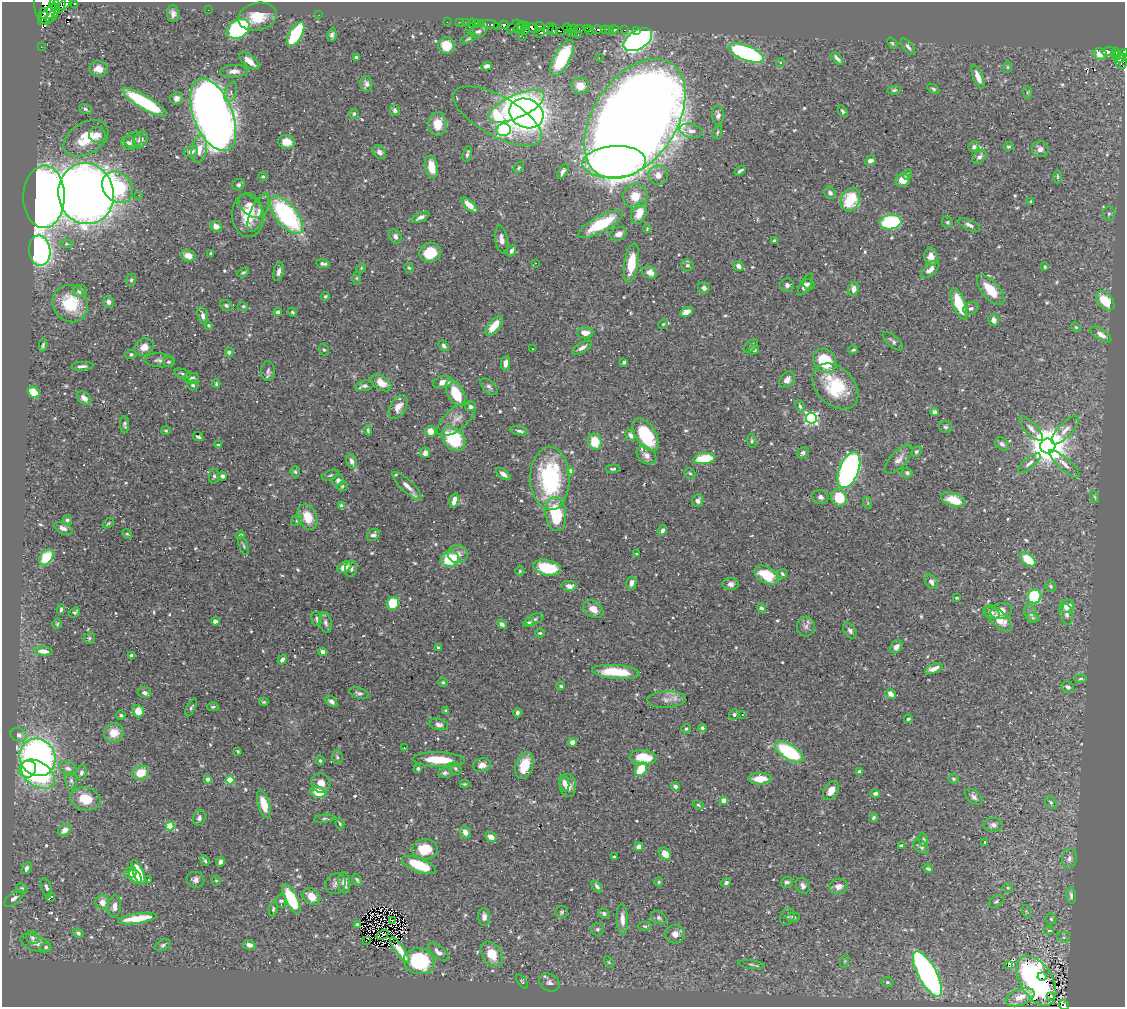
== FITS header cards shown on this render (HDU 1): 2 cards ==
NAXIS1  =                 1123
NAXIS2  =                 1005

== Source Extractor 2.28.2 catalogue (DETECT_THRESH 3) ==
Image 1123 x 1005 px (HDU 1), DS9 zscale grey, 1 PNG px = 1 image px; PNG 1127 x 1009 px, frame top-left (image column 1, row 1005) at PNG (2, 2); each listed source drawn as its Kron ellipse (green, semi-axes under 4 px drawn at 4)
Background 0.272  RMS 0.0094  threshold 0.0282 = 3 sigma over >= 5 px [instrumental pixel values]
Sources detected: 632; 1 with non-positive FLUX_AUTO (blend fragments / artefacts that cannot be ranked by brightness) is neither listed nor drawn; of the other 631, the 500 brightest by FLUX_AUTO listed and drawn (131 fainter detections omitted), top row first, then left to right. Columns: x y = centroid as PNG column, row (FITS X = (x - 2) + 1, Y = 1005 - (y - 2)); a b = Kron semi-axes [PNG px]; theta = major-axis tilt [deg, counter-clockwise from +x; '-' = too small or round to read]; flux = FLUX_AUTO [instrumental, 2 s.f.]
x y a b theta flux
54 3 7 4 81 720
59 4 11 6 71 1100
65 4 7 4 55 2200
75 4 3 3 - 76
45 6 19 10 -82 1200
208 10 2 2 - 1.3
43 13 5 3 - 190
48 14 13 5 48 960
173 14 8 6 -87 2.7
319 15 2 2 - 1.9
52 16 9 4 53 390
257 17 19 13 14 18
447 22 2 2 - 4
459 22 3 2 - 0.89
465 22 2 2 - 3.3
472 23 4 2 - 8.6
476 23 3 2 - 16
481 24 3 2 - 6.9
490 24 8 3 -8 120
504 25 4 3 - 230
498 26 3 3 - 92
522 26 5 2 - 77
540 26 5 3 - 180
469 27 3 2 - 33
513 27 8 3 50 17
567 27 4 3 - 100
519 28 6 4 44 140
526 28 6 3 70 200
533 28 6 4 -35 330
548 28 6 4 44 110
573 28 3 2 - 10
587 28 3 2 - 8.4
238 29 12 9 32 86
553 29 6 4 79 110
570 29 4 3 - 38
579 29 3 3 - 11
597 29 5 3 - 79
614 29 4 3 - 22
589 30 4 3 - 9.3
605 30 3 3 - 15
609 30 4 3 - 6.4
625 30 3 2 - 8.7
636 30 3 3 - 2.7
478 31 9 6 12 2
561 31 4 2 - 50
572 32 3 3 - 27
540 33 5 3 - 150
296 34 13 6 59 54
578 34 3 2 - 5.7
332 35 7 4 80 1.9
523 37 2 2 - 1.4
468 39 9 4 25 1
638 40 16 9 32 220
892 43 6 4 -48 0.93
446 46 8 8 - 12
41 47 2 2 - 2.6
908 47 10 4 -53 1.9
1109 51 7 4 4 82
1116 52 4 3 - 40
746 53 19 7 -21 110
1100 54 7 6 - 8
1123 54 5 3 - 180
1116 56 4 2 - 40
356 57 4 3 - 1.1
562 58 20 8 61 40
599 58 2 2 - 5.3
837 58 7 3 -48 2.1
1120 58 6 3 30 130
249 61 12 5 -40 7.1
1121 62 7 5 -76 180
781 63 4 4 - 1.3
487 66 5 4 - 3.5
1007 67 6 4 90 0.84
98 69 9 7 -5 4.9
234 71 14 6 2 4.2
978 77 12 4 -68 5.3
366 84 8 6 -87 2.6
580 86 9 8 - 6.3
933 89 6 3 -32 1
894 90 6 4 11 1
231 92 10 5 70 2.3
1027 92 6 4 88 0.83
177 98 6 6 - 3
144 102 26 6 -31 53
516 106 30 11 24 140
85 109 6 5 - 1.4
395 110 6 5 - 1.4
842 111 6 4 -58 1.5
526 113 17 14 -24 360
354 114 5 5 - 1.3
213 115 38 19 -68 950
718 115 9 6 -87 2.6
497 116 49 20 -29 41
635 119 66 41 56 2600
437 124 12 9 88 12
503 130 7 6 - 81
691 131 11 7 -12 3.1
717 132 7 4 71 1
97 135 8 7 - 3.8
86 138 24 15 31 18
133 140 9 7 12 3
140 140 9 6 65 4.3
286 142 8 7 - 8.5
129 143 7 7 - 2.1
974 147 5 5 - 2
1008 147 5 4 - 0.89
199 149 14 7 81 7.1
1040 149 8 7 - 3.3
191 151 7 5 21 3.4
379 152 8 5 -47 2.8
467 154 8 3 74 1.5
979 157 8 5 47 2.3
870 160 6 5 - 2.8
614 162 32 16 4 180
432 167 11 6 -79 11
519 168 6 4 52 0.93
563 171 8 4 57 2.3
740 171 6 3 34 1.2
907 174 5 4 - 1
658 175 10 9 - 4.3
263 176 4 4 - 0.94
1057 176 7 3 -89 0.82
903 180 7 6 - 8.1
238 185 6 5 - 1.4
118 187 17 14 -45 44
830 193 6 5 - 2.1
86 194 31 27 -77 840
138 195 2 2 - 6.8
635 196 12 12 - 11
44 197 31 20 89 880
850 200 12 9 66 26
1031 201 3 3 - 0.97
469 205 10 4 -42 7.7
250 206 14 9 -43 6.8
258 213 21 7 67 5.7
639 213 11 7 68 11
1109 214 7 5 85 1.5
248 215 22 16 -86 19
286 215 23 10 -51 110
420 217 10 4 26 2.8
890 222 11 7 8 70
947 222 6 5 - 1.2
601 224 25 8 28 34
969 225 11 5 -25 2.6
216 226 6 5 - 4.3
647 229 4 3 - 1.5
619 234 8 6 22 3.9
395 236 7 6 - 2.2
501 239 14 6 -81 3.5
774 241 4 3 - 1.1
66 244 6 4 -4 0.93
40 250 15 10 -82 190
512 251 6 4 68 2.1
430 252 11 9 14 21
211 254 4 3 - 1.4
188 256 7 5 -14 5.8
931 257 9 6 -84 6.6
535 263 3 3 - 1.4
631 263 20 7 81 18
323 264 7 3 -9 1.5
687 265 6 6 - 1.8
739 266 5 4 - 3.1
1045 267 3 3 - 1
361 268 5 4 - 0.83
409 268 5 4 - 0.82
930 269 11 5 44 4.4
279 271 10 5 79 2.8
243 272 6 4 30 1.1
650 272 8 6 -20 4.8
357 278 6 4 -90 1.1
131 280 6 4 71 1.2
809 284 6 5 - 1.7
787 285 7 6 - 2.1
806 285 12 5 59 3.1
704 288 6 5 - 2.1
853 289 7 5 80 3.2
991 290 18 8 -49 18
80 291 7 6 - 3.4
325 296 4 4 - 1.1
1105 301 11 7 -48 17
109 302 6 5 - 3
70 304 19 17 -55 26
959 304 16 6 -69 25
226 305 7 5 -33 1.4
243 306 5 4 - 0.89
971 308 8 6 19 2
278 312 4 4 - 2.2
292 312 5 4 - 0.96
686 312 7 4 24 5.9
203 316 9 5 -75 2.7
993 320 6 5 - 2.8
663 324 5 4 - 0.81
209 325 4 3 - 0.82
494 326 12 5 51 13
1076 327 5 4 - 0.88
585 333 8 5 -2 5.5
1101 335 12 5 -33 4.8
893 341 13 5 -41 1.8
43 345 6 3 79 1.1
444 346 6 4 -50 1.5
751 346 8 4 44 1.2
144 347 10 8 30 6.1
582 348 11 4 31 2.9
533 349 3 2 - 1.3
324 350 6 5 - 0.99
754 350 5 4 - 1.7
853 350 5 4 - 1
229 352 4 4 - 2.6
131 354 5 4 - 1.2
160 360 15 7 -3 3.3
825 361 13 10 -46 30
168 362 6 5 - 1.2
624 362 4 3 - 1.2
505 363 7 4 81 3.1
82 366 11 4 4 2.4
268 371 10 7 89 2
183 374 8 4 -22 1.5
191 378 7 5 -1 2.3
787 380 9 6 51 4.5
443 382 10 5 13 5.1
381 383 11 7 -32 8.2
216 384 4 3 - 0.92
193 385 5 5 - 1.2
365 386 9 5 13 1.7
835 386 26 18 -45 34
489 387 10 6 -46 1.9
34 392 6 5 - 17
456 393 14 8 -61 20
84 398 8 5 -39 4.3
800 406 6 4 -68 1.2
398 407 13 7 60 5.6
470 407 5 4 - 2.3
935 412 4 4 - 2.7
811 418 5 5 - 130
457 419 24 10 40 7.5
125 424 8 4 -86 1.5
945 427 6 5 - 1.3
1031 428 16 6 -47 3.7
368 430 5 3 - 1
1065 430 18 7 47 5.2
166 431 4 4 - 0.85
430 431 5 5 - 6.7
520 431 9 4 -11 1.7
630 435 6 4 -60 2.1
646 435 18 10 -56 37
198 437 5 3 - 1.4
454 439 13 10 -48 39
752 441 7 4 -82 1.1
595 442 8 6 -76 15
1002 444 8 6 -43 2.4
218 445 3 3 - 1.2
1048 446 7 7 - 2100
916 452 6 4 46 1.2
425 453 5 5 - 3.7
803 453 6 5 - 1.6
646 455 11 8 -36 4.2
704 458 11 5 7 26
899 459 18 8 47 4.4
351 461 7 5 -74 2.7
1029 463 14 5 40 2.7
1064 464 19 6 -42 4.9
613 469 7 3 2 1.1
849 470 19 9 68 250
571 471 4 4 - 9.8
295 472 6 4 -83 1.1
690 473 6 5 - 0.98
907 473 5 4 - 1.3
503 474 8 4 -37 3.5
330 475 9 4 24 1.1
214 476 7 5 82 1.3
222 476 4 3 - 1.7
550 479 31 19 -89 80
338 480 6 5 - 2.3
342 486 5 4 - 0.95
407 486 20 6 -43 5
820 497 8 7 - 2.3
1095 497 6 4 -70 0.87
839 498 9 7 -67 19
953 500 13 6 -18 14
454 501 7 4 76 4.8
698 501 6 5 - 2.6
868 503 6 4 -72 0.88
341 506 4 3 - 5.4
556 514 17 10 -83 34
307 517 13 9 -66 12
67 520 5 4 - 1.3
297 520 6 5 - 1.1
108 523 6 3 38 0.89
63 528 10 5 -25 2.6
662 530 5 4 - 2.6
127 534 5 4 - 0.87
240 535 4 3 - 0.92
373 535 7 5 42 2.1
243 546 9 3 -71 0.96
458 554 10 9 - 5.1
637 554 4 3 - 1
46 557 9 6 52 21
450 559 9 8 - 25
1028 559 9 5 -39 17
344 567 7 5 25 5.9
547 568 14 7 -12 25
351 569 8 6 86 1.9
520 571 4 4 - 0.79
782 574 5 4 - 1.3
766 575 13 8 -30 20
931 582 8 5 -51 2.9
631 583 6 5 - 3.5
731 584 8 6 2 2.5
569 586 8 5 0 3.4
1051 586 6 5 - 1.6
1034 596 7 6 - 40
956 598 3 3 - 0.88
393 603 6 6 - 19
1067 606 7 6 - 6.6
761 608 5 4 - 1.7
61 609 5 3 - 1.2
593 609 11 7 -33 6.2
1001 611 11 8 16 5.7
75 612 6 3 43 1.3
991 613 8 5 -18 2.1
1031 614 9 6 -68 2.2
1067 614 10 6 -82 2.3
1033 618 6 4 -18 0.89
317 619 7 5 -81 1.5
534 619 10 5 24 1.8
999 619 17 8 -45 14
215 621 4 4 - 3.5
529 622 6 4 28 1.4
325 623 10 6 -78 2.2
57 624 4 4 - 0.8
502 624 5 4 - 2
806 626 10 9 - 3
850 631 9 5 -53 2.3
540 633 5 3 - 0.99
89 638 5 5 - 1.1
896 647 7 5 52 3.7
438 648 4 3 - 1.6
43 651 9 4 -4 4.6
322 652 4 4 - 3.2
131 655 4 4 - 1.4
282 660 5 4 - 2.3
934 669 9 4 22 4.7
616 672 24 7 -4 21
1080 679 6 3 7 0.88
443 682 5 4 - 0.9
561 686 4 3 - 1
1068 687 6 5 - 2
145 693 6 5 - 2.4
359 693 10 5 -17 1.8
890 694 5 4 - 3.3
666 699 20 8 3 5.5
331 701 7 4 -41 2.4
264 702 4 3 - 0.96
191 707 10 4 62 1.2
213 707 6 4 2 1
446 710 4 3 - 0.98
138 711 6 5 - 8.2
517 713 4 3 - 1.7
734 714 5 5 - 1.4
121 715 5 4 - 1.2
742 715 3 2 - 0.99
908 719 4 3 - 0.95
439 724 9 5 -11 2.4
702 728 4 4 - 1.6
686 729 5 4 - 1
114 733 10 9 - 9.3
19 735 8 6 -21 3.2
572 742 5 4 - 2.7
404 748 3 2 - 1.1
238 751 3 3 - 0.94
789 752 16 7 -32 53
38 757 19 17 -57 240
337 757 6 5 - 1.1
643 757 13 7 -4 17
439 760 26 7 -2 22
320 761 5 4 - 0.94
482 765 9 6 11 4.7
524 765 14 8 71 14
27 769 9 8 - 33
68 769 9 7 -31 2.9
418 769 4 4 - 1.6
455 769 7 5 -46 1.3
641 769 7 5 57 19
859 771 4 4 - 1.1
81 773 7 5 79 2.1
141 773 9 6 21 13
445 773 7 5 5 1.6
38 774 19 12 -34 66
208 779 4 3 - 4.2
760 779 11 6 3 11
953 779 5 5 - 1.1
230 780 4 4 - 26
71 781 9 6 -78 1.9
321 783 10 9 - 5.4
564 783 8 5 -80 2.8
465 784 5 3 - 0.8
568 785 11 8 -86 6.6
675 786 4 4 - 2.4
831 791 10 7 59 5.2
318 792 8 5 -18 13
875 794 5 4 - 2.1
974 797 10 6 -42 2.5
85 799 15 11 -16 14
724 800 4 4 - 7.7
1051 802 7 5 -49 1.5
264 804 14 6 -74 13
698 805 6 4 -21 0.93
199 818 8 6 75 2.3
873 818 4 4 - 1.1
324 819 10 4 6 1.5
340 824 6 4 -71 0.89
993 825 10 7 1 2.8
170 826 4 4 - 23
65 830 7 5 40 5.2
465 832 6 5 - 4
491 837 6 4 -28 5.4
923 840 7 5 -82 1.4
985 842 3 3 - 29
901 845 4 3 - 1.3
921 846 8 6 -41 1.9
639 847 4 4 - 5.8
425 849 13 10 5 15
665 854 7 5 -51 8.2
614 857 3 3 - 0.81
1069 859 10 7 78 3.1
205 861 5 4 - 1.2
220 862 5 4 - 2.3
419 865 18 7 -22 24
27 868 6 4 63 2.9
928 869 5 3 - 0.93
138 872 13 5 -66 15
131 873 6 5 - 4.4
135 877 8 5 -56 5.2
148 880 3 2 - 1
195 880 9 8 - 2.5
216 880 5 4 - 0.82
357 880 6 4 -60 1.2
659 882 4 4 - 0.84
787 882 6 5 - 1.6
336 883 11 9 47 3
344 883 10 6 -82 4.5
726 883 5 4 - 1.8
597 886 6 4 -53 1.7
803 886 8 6 -62 2.5
838 886 9 7 9 3.8
46 887 9 5 -70 2
22 888 6 5 - 1.3
1008 888 5 5 - 0.83
1071 895 8 4 -85 2.2
312 896 10 7 -41 8
50 897 4 2 - 4.5
14 898 11 5 37 2.6
291 899 16 6 -63 38
281 901 6 5 - 1.6
996 901 8 5 31 1.3
102 902 7 6 - 4.9
115 906 11 6 83 4
273 909 7 4 79 1.1
1026 911 6 4 -72 0.99
561 912 6 5 - 1.2
604 913 5 5 - 1.9
787 916 9 6 59 1.8
484 917 9 6 -87 3.7
793 917 7 4 -3 1.7
137 918 19 5 9 18
659 918 8 6 -34 1.9
622 919 15 5 -87 5.4
1051 919 5 5 - 1.2
392 921 2 2 - 1.1
357 925 4 3 - 1.5
645 926 6 4 -2 1
597 929 6 6 - 1.4
1049 930 5 3 - 1.1
78 933 5 4 - 1.3
675 934 9 9 - 4.7
382 935 6 2 30 1.2
1064 937 6 5 - 1.3
32 938 7 5 -44 1.5
366 940 3 2 - 0.91
36 943 16 7 -20 3.7
163 945 8 5 30 1.3
249 945 6 5 - 3.1
46 947 5 4 - 1.2
400 950 15 4 -55 4.8
438 952 12 6 -38 3.2
492 954 14 9 -55 15
419 961 15 13 -13 55
845 961 6 4 71 0.82
609 962 6 4 -61 0.91
751 964 13 3 -8 1.5
1008 965 4 3 - 18
927 974 25 9 -62 210
1042 977 4 2 - 5.6
522 981 8 4 -53 0.94
1036 981 27 16 -58 160
887 982 6 5 - 1
549 983 11 8 -30 3
1051 996 3 3 - 2
1020 997 15 8 20 7.3
1064 1005 5 4 - 15
At the frame edge (FLAGS 8, measured only in part): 7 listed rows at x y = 54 3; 59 4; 65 4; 75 4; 45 6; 1123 54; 1064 1005
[131 fainter detections neither listed nor drawn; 1 non-positive-flux detection neither listed nor drawn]